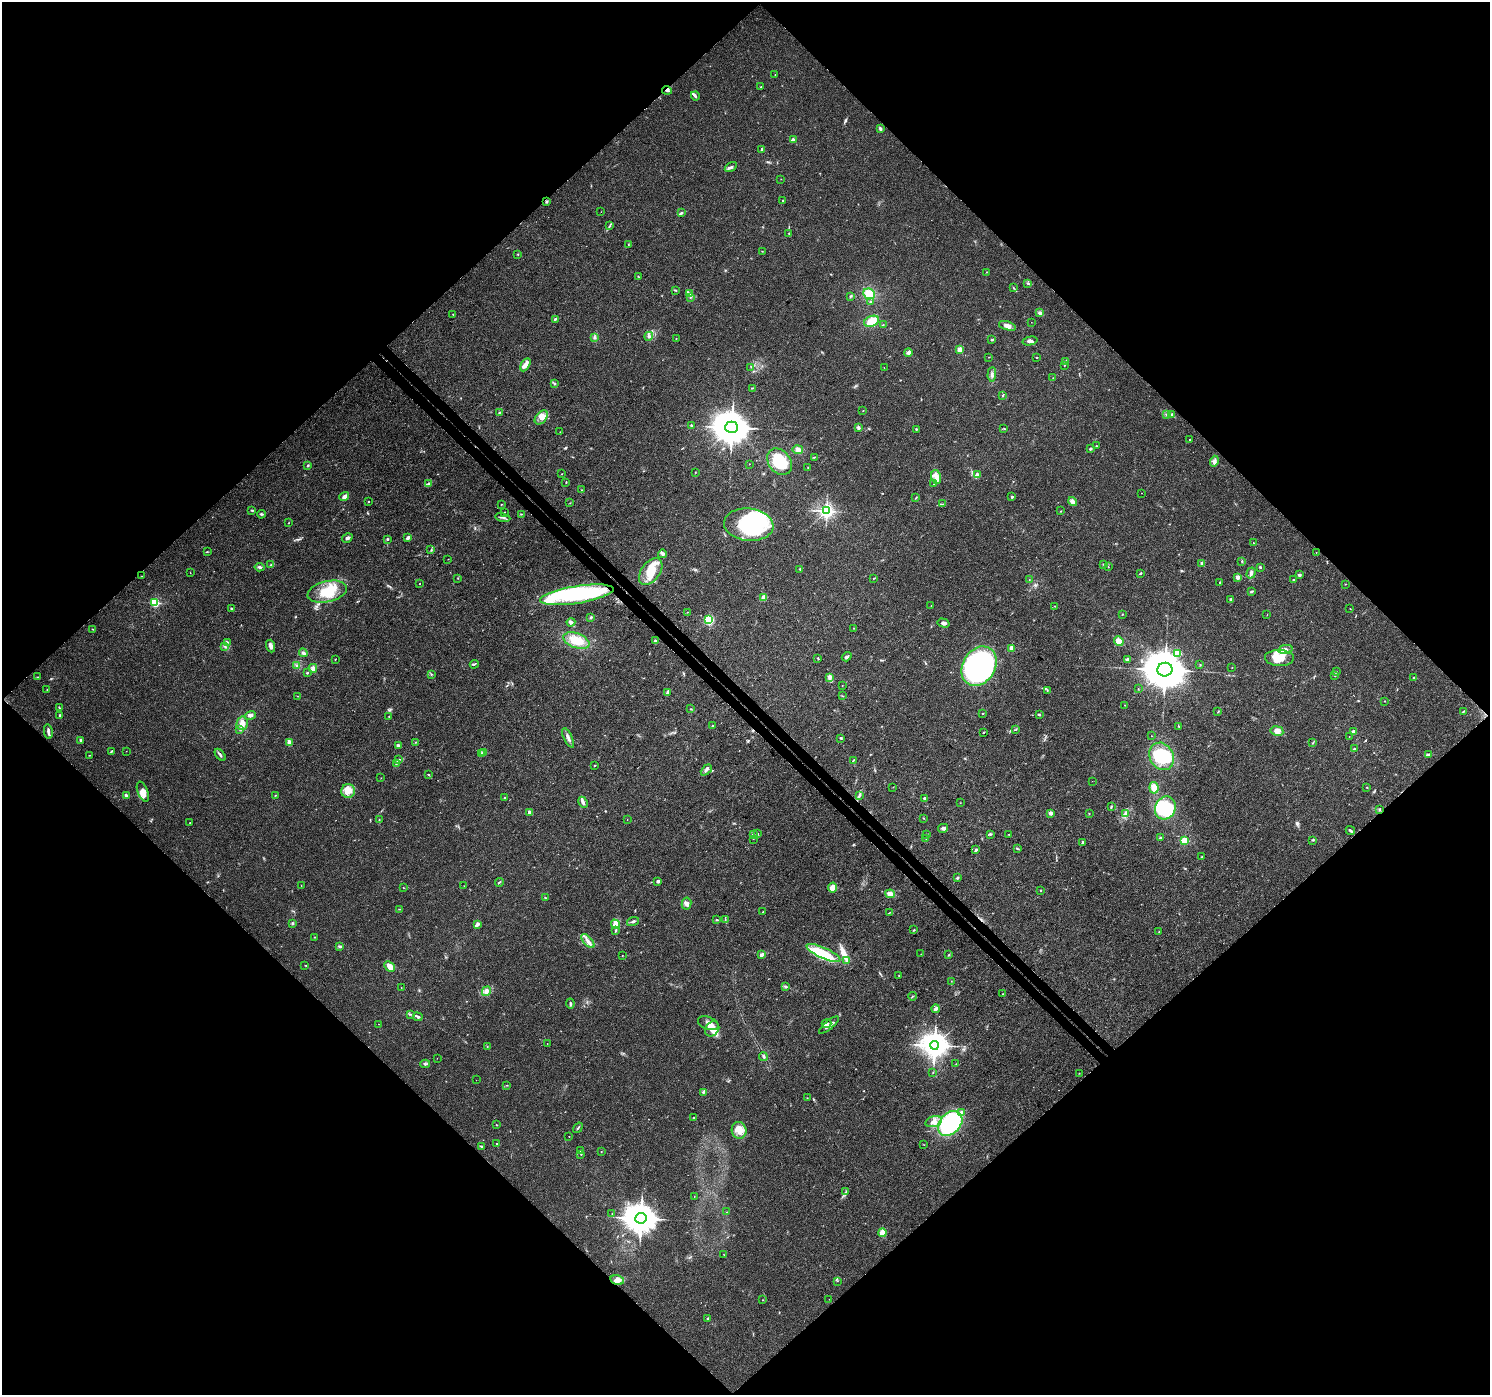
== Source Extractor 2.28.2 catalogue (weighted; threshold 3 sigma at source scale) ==
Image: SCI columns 77-6027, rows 289-5859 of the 6098 x 6083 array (HDU 1 of 3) = the unmasked area's bounding box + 8 px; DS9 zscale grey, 4 x 4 block average (1 PNG px = mean of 4 x 4 image px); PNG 1492 x 1397 px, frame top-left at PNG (2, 2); each listed source drawn as its Kron ellipse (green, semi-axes under 4 px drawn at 4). Shown black and unused: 51% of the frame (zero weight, under 3 of 4 exposures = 7% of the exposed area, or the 3 px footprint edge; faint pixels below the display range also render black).
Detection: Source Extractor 2.28.2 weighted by HDU 2 'WHT'. Background 0.0386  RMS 0.0038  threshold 0.0172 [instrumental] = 3 sigma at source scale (4.5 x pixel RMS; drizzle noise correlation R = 1.50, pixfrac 1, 0.0396/0.0396 arcsec/px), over >= 5 px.
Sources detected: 409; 2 too faint to see at this stretch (4 x 4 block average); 6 inside a brighter object's white glare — neither listed nor drawn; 8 coinciding with a brighter row at this scale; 32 inside a brighter listed object's ellipse — not listed separately; the other 361 listed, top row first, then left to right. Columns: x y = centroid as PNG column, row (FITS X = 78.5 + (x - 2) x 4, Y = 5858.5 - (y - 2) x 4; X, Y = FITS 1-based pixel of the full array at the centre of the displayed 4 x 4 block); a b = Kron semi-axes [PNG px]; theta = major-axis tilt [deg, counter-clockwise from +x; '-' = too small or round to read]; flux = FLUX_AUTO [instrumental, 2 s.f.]
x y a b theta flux
775 74 2 2 - 0.5
761 87 2 2 - 0.92
667 90 5 2 - 5.1
695 96 4 2 - 5.1
880 129 4 2 - 5.1
793 140 4 3 - 8.9
762 149 3 2 - 4
731 167 6 3 30 5.8
781 179 2 2 - 0.45
783 200 2 2 - 1
546 202 2 2 - 3.6
601 212 2 2 - 0.45
681 213 4 2 - 4.2
609 226 3 2 - 1.8
789 233 2 2 - 1.7
628 244 2 2 - 1.2
762 251 2 2 - 0.86
518 255 2 2 - 0.92
986 272 2 2 - 0.88
638 276 2 2 - 1.3
1028 283 3 2 - 1.8
1014 288 3 2 - 1.1
675 290 3 2 - 2.1
689 293 3 2 - 2.5
869 294 6 5 - 32
851 296 3 2 - 1.9
690 297 2 2 - 0.93
870 302 2 2 - 1.5
1040 313 3 2 - 1.9
453 314 2 2 - 0.65
555 319 4 2 - 4.6
872 321 8 5 22 33
1031 322 2 2 - 0.44
883 325 2 2 - 1.3
1007 326 9 4 -16 10
649 336 4 2 - 3.9
594 337 3 2 - 3.6
676 339 2 2 - 0.67
992 339 3 2 - 2.4
1030 341 7 3 13 6.4
960 350 2 2 - 95
908 352 4 3 - 8.3
989 357 2 2 - 0.58
1037 358 2 2 - 0.93
1066 361 2 2 - 1.6
525 365 7 3 61 17
1064 365 2 2 - 0.71
751 367 2 2 - 0.74
884 367 2 2 - 0.39
992 374 7 2 86 4.9
1053 378 2 2 - 0.89
554 384 3 2 - 2
752 388 3 2 - 1.3
1002 396 2 2 - 1
863 411 2 2 - 0.83
499 412 3 2 - 1.5
1171 414 3 2 - 3.8
1166 415 3 2 - 1.6
541 417 8 5 49 14
691 426 4 2 - 3
732 427 6 5 - 5700
859 428 2 2 - 1.6
1004 428 2 2 - 1.1
916 429 3 2 - 1.6
560 432 2 2 - 0.54
1190 439 2 2 - 1.5
1096 446 2 2 - 2.1
1090 449 3 2 - 3
798 450 5 4 - 9.2
814 457 4 2 - 2.1
1214 461 5 3 - 5.9
780 462 14 11 -52 82
749 464 2 2 - 0.59
308 465 3 2 - 2.1
808 468 2 2 - 1.2
695 472 2 2 - 0.74
562 474 2 2 - 0.82
977 475 3 2 - 5.7
936 477 7 4 -76 13
566 482 2 2 - 1.2
933 483 2 2 - 1.2
428 484 3 2 - 2.3
582 490 2 2 - 1.1
1141 493 2 2 - 0.38
344 496 5 3 - 10
916 497 3 2 - 1.6
1012 497 2 2 - 3.9
368 501 2 2 - 1
1073 501 4 4 - 6.4
570 503 2 2 - 0.97
501 504 2 2 - 1.1
943 504 3 2 - 1.5
252 510 3 2 - 1.8
826 511 2 2 - 740
1061 511 2 2 - 1
504 512 2 2 - 0.97
261 514 4 2 - 2.8
521 514 2 2 - 0.89
503 517 7 2 -12 5
288 523 2 2 - 0.93
749 525 25 16 -6 230
408 537 4 2 - 5.7
347 538 6 3 31 5.4
387 539 2 2 - 6.2
1253 543 2 2 - 1
431 550 3 2 - 2.1
207 552 2 2 - 0.91
1316 552 2 2 - 0.61
662 554 4 2 - 3.7
448 559 2 2 - 0.63
1242 561 3 2 - 1.6
1202 563 4 3 - 4.2
1103 564 2 2 - 1.3
271 565 3 2 - 3.5
260 567 5 3 - 4.3
1108 567 2 2 - 0.95
1260 567 3 3 - 2.3
800 569 2 2 - 1.8
651 572 15 9 53 50
190 573 2 2 - 0.8
1140 573 2 2 - 3.7
1251 573 5 3 - 8.4
1299 575 2 2 - 10
142 576 2 2 - 0.44
1238 577 2 2 - 16
458 578 2 2 - 0.9
873 578 2 2 - 1.1
1029 580 2 2 - 0.52
1293 580 2 2 - 4.8
1220 582 2 2 - 3.5
419 584 2 2 - 0.89
1345 584 2 2 - 0.86
327 592 20 10 13 60
1251 592 3 2 - 3.9
577 595 37 8 9 290
764 598 3 3 - 21
1231 600 4 3 - 4.1
155 603 2 2 - 230
931 606 2 2 - 0.77
1055 606 2 2 - 1
1350 608 2 2 - 0.69
231 609 3 2 - 1.9
687 612 2 2 - 0.91
1122 614 2 2 - 1.1
1267 615 2 2 - 0.5
591 617 3 2 - 2.6
709 620 3 3 - 110
571 622 4 3 - 6.3
943 623 6 3 -16 6.5
854 628 2 2 - 0.77
92 629 2 2 - 0.99
576 641 13 7 -20 40
655 641 3 2 - 3
1119 641 5 4 - 23
227 642 3 2 - 2.9
225 646 4 2 - 3.2
271 646 6 3 -72 9.8
1012 648 2 2 - 35
1285 649 7 3 11 11
303 653 4 3 - 4.2
1177 653 3 2 - 45
847 657 5 3 - 5.3
818 658 3 2 - 1.9
1279 658 14 8 -2 46
335 659 2 2 - 0.96
1127 659 2 2 - 3.2
474 664 4 2 - 3.4
1200 664 2 2 - 1
297 665 3 2 - 1.9
979 666 21 16 59 640
313 668 4 4 - 8.7
1232 668 2 2 - 0.53
1165 670 7 7 - 9300
1336 672 3 2 - 1.6
307 673 3 2 - 1.7
431 674 2 2 - 0.89
1334 675 2 2 - 1
38 677 3 2 - 1.7
1414 677 2 2 - 3.2
830 678 4 2 - 4.1
842 685 2 2 - 0.61
47 689 2 2 - 0.74
1138 689 2 2 - 0.83
1047 691 2 2 - 0.8
667 692 4 2 - 6
298 696 2 2 - 0.66
842 696 2 2 - 0.9
1384 701 2 2 - 0.79
1125 705 2 2 - 0.85
59 708 3 2 - 2
691 709 2 2 - 1.6
1464 711 3 2 - 1.7
1218 712 3 2 - 1.2
983 714 2 2 - 1.4
60 715 2 2 - 8.1
250 715 5 3 - 8.2
1039 715 3 2 - 2.4
389 716 2 2 - 1.9
242 723 7 5 78 15
712 726 2 2 - 1.8
1179 726 3 2 - 1.7
239 729 2 2 - 1.4
1016 729 3 2 - 1.3
1277 731 6 5 - 11
48 732 7 2 -83 8.1
984 732 3 2 - 1.7
1354 732 2 2 - 21
1152 736 2 2 - 0.63
1349 736 2 2 - 0.57
568 738 10 3 -65 8.1
841 738 3 2 - 2.4
81 740 3 2 - 5.8
289 742 4 3 - 13
416 742 2 2 - 1.3
1313 743 2 2 - 1.4
398 745 3 3 - 4.8
1354 749 3 2 - 2.9
111 751 3 2 - 2.4
126 751 2 2 - 0.48
484 753 2 2 - 17
481 754 4 3 - 3.4
1428 754 4 2 - 7.3
89 755 3 2 - 0.96
220 755 7 2 -51 5.9
1162 756 14 12 -57 120
399 760 3 2 - 2.4
853 760 3 2 - 1.9
396 763 4 2 - 1.9
595 766 3 2 - 1.7
706 770 6 2 45 4.8
428 775 3 2 - 1.7
381 778 2 2 - 0.51
1092 781 2 2 - 0.35
893 787 2 2 - 0.65
1367 787 2 2 - 1.6
1154 788 6 4 -83 23
348 791 7 7 - 18
143 792 10 5 -68 16
126 795 2 2 - 24
275 795 2 2 - 0.93
860 795 4 2 - 2.1
504 798 2 2 - 1.4
924 798 2 2 - 5.2
583 802 6 2 -65 8.5
960 803 2 2 - 0.48
1111 807 3 2 - 2
1165 808 12 10 64 130
1379 809 3 2 - 2.2
529 812 3 2 - 7.4
1050 813 2 2 - 12
1126 813 3 2 - 4
1089 814 2 2 - 0.86
923 818 2 2 - 0.72
379 820 2 2 - 0.86
627 820 2 2 - 0.37
190 823 2 2 - 0.82
943 828 5 4 - 5.4
1350 831 5 2 - 4.4
757 834 3 2 - 2.6
991 834 3 2 - 2.1
1009 834 2 2 - 0.88
753 835 2 2 - 6.3
927 835 2 2 - 1.3
1160 838 2 2 - 7.4
753 839 2 2 - 0.46
926 839 2 2 - 0.68
1185 840 4 4 - 16
1313 840 3 2 - 1.8
1083 842 3 2 - 3.7
1017 848 2 2 - 1.7
976 850 3 2 - 5.9
1202 857 2 2 - 1.3
957 878 3 2 - 3.6
658 881 3 2 - 6.6
499 882 4 2 - 2.3
301 885 2 2 - 0.73
464 886 2 2 - 0.64
404 888 2 2 - 1.3
832 888 5 4 - 17
1040 890 2 2 - 1.2
890 894 5 4 - 13
545 897 2 2 - 1.5
686 903 6 4 79 8.5
400 909 2 2 - 0.73
763 912 2 2 - 1.1
890 912 4 2 - 1.8
725 919 2 2 - 0.83
716 920 2 2 - 2.9
633 921 6 2 17 4.3
292 923 3 2 - 2.8
477 924 3 2 - 11
615 924 5 4 - 14
914 930 2 2 - 2
615 931 3 2 - 2
1159 932 2 2 - 0.87
315 937 2 2 - 1.2
588 941 8 3 -49 10
340 946 3 3 - 3
823 953 18 5 -24 42
921 954 2 2 - 0.47
761 955 3 2 - 8.9
948 955 3 2 - 1.9
622 956 2 2 - 0.81
847 960 3 2 - 2.5
305 965 2 2 - 0.9
390 966 6 4 -43 18
899 976 2 2 - 1.1
951 981 2 2 - 0.75
786 987 4 2 - 4
401 988 2 2 - 0.64
486 991 5 4 - 9.6
1003 994 3 2 - 1.1
913 996 4 2 - 1.9
570 1003 5 2 - 3.7
935 1009 4 2 - 7.4
411 1014 2 2 - 1.9
418 1017 5 2 - 8.1
708 1023 11 6 -20 15
826 1023 5 2 - 3.3
378 1024 2 2 - 0.69
829 1025 12 2 40 10
712 1029 8 6 51 18
547 1043 2 2 - 0.48
934 1045 4 4 - 2500
487 1047 2 2 - 0.73
763 1056 4 2 - 3.6
437 1058 2 2 - 0.36
425 1064 5 2 - 5.4
956 1064 2 2 - 0.86
933 1072 2 2 - 0.6
1079 1073 2 2 - 0.91
476 1080 2 2 - 0.5
507 1085 2 2 - 1
703 1093 2 2 - 0.98
807 1098 2 2 - 0.86
962 1112 3 2 - 4.4
694 1118 2 2 - 3.5
933 1122 8 5 17 15
950 1123 14 10 46 290
496 1125 2 2 - 1.1
578 1128 6 2 53 2.7
739 1130 8 7 - 23
569 1136 2 2 - 0.59
497 1144 3 2 - 2
924 1145 2 2 - 0.65
481 1146 3 2 - 2.7
580 1151 2 2 - 1.2
601 1152 2 2 - 0.71
581 1154 2 2 - 1.7
846 1192 2 2 - 1.7
694 1196 2 2 - 0.64
727 1212 2 2 - 0.88
612 1214 3 2 - 1.8
641 1218 5 5 - 4700
882 1233 4 3 - 16
724 1255 2 2 - 0.7
617 1280 7 4 -14 12
837 1281 2 2 - 0.68
829 1299 2 2 - 0.33
763 1300 2 2 - 0.83
708 1318 3 2 - 2.7
Overlapping masked pixels (flux is a lower limit): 2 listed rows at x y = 667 90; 617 1280
Diffuse or blended objects may show on this block-average render without a row.